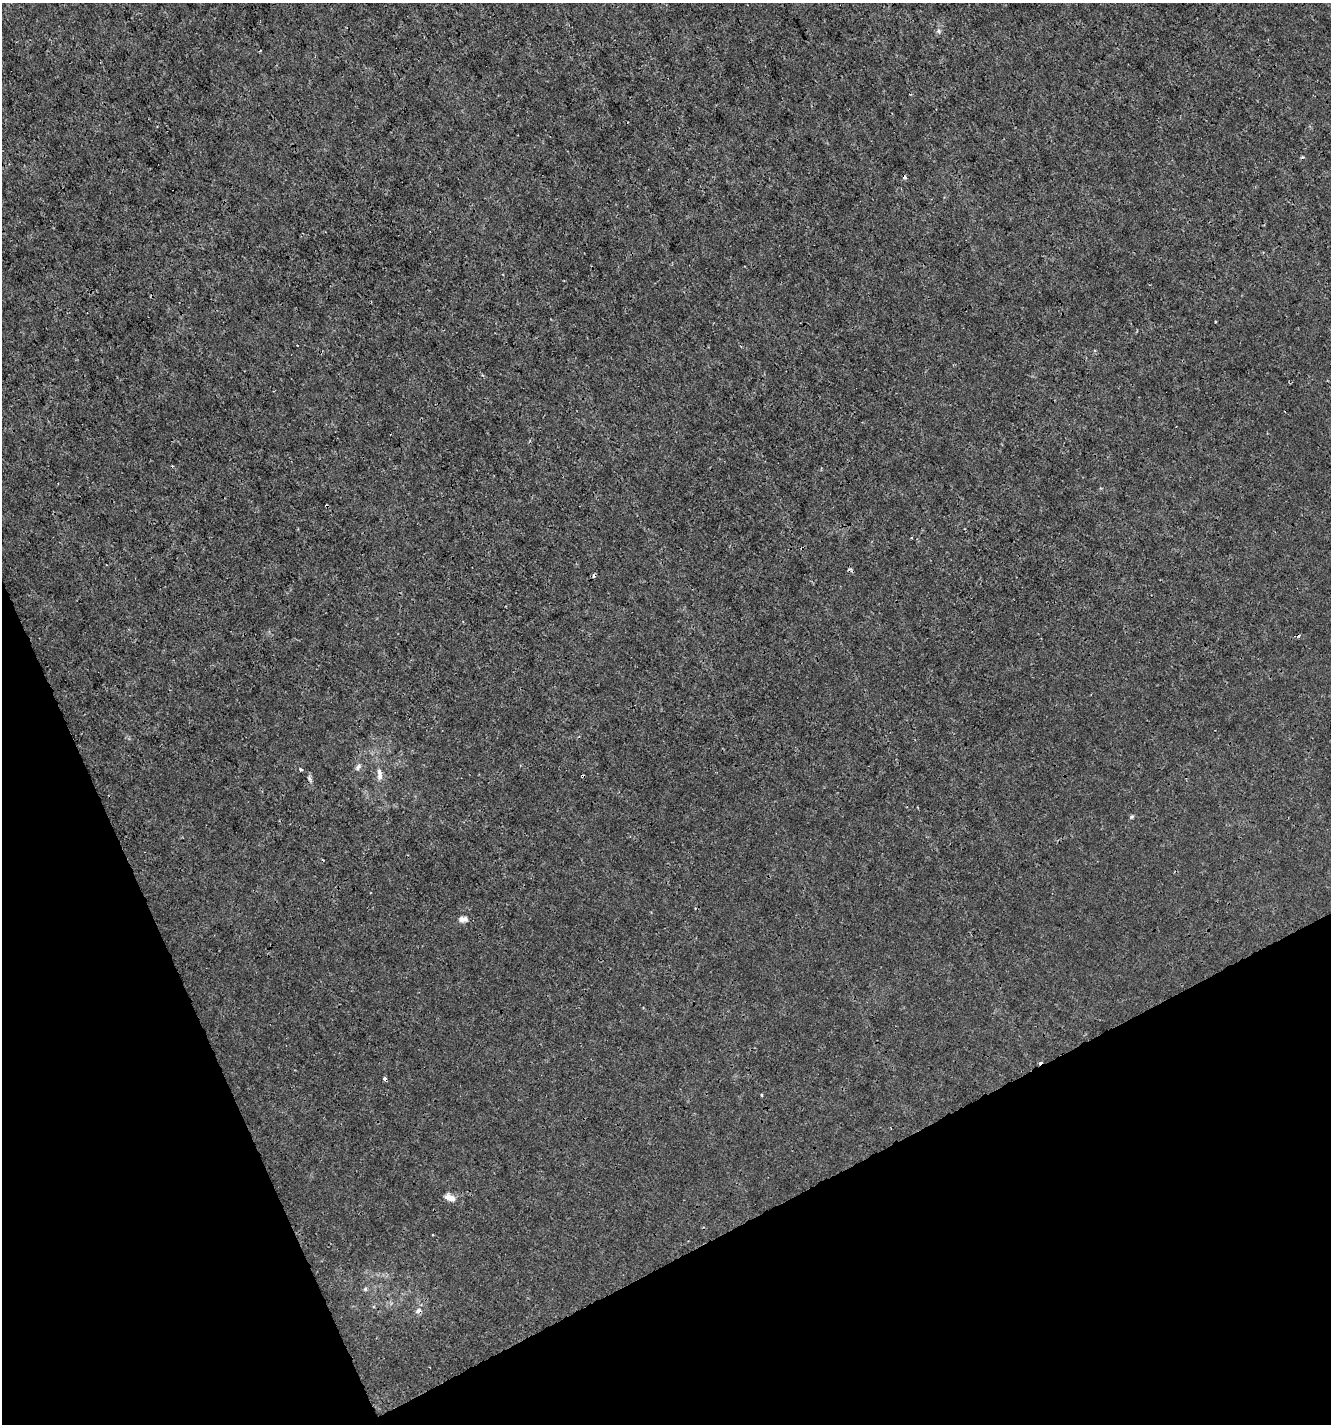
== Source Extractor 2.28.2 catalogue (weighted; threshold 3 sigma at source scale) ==
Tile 14 of 4 x 4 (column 2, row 4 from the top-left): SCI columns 1423-2751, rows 4-1425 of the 5560 x 5690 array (HDU 1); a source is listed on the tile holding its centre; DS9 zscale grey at full resolution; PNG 1333 x 1426 px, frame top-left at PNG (2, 3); no overlay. Shown black and unused: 22% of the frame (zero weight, under 3 of 4 exposures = <1% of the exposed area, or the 3 px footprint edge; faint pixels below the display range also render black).
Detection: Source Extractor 2.28.2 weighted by HDU 2 'WHT'; one run over the whole footprint, this tile lists its part. Background 1.03e-04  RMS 9.4e-04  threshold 0.00422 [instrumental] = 3 sigma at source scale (4.5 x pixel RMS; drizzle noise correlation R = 1.50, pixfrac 1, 0.0396/0.0396 arcsec/px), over >= 5 px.
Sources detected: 20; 7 cosmic-ray / hot-pixel residue — not listed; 1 inside a brighter listed object's ellipse — not listed separately; the other 12 listed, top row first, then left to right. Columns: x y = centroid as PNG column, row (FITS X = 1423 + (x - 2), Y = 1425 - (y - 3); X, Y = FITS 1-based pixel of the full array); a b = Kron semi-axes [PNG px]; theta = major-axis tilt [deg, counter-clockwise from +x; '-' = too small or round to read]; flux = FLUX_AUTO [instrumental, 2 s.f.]
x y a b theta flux
939 31 6 5 - 0.19
1215 322 2 2 - 0.093
358 767 10 6 59 0.29
301 769 5 3 - 0.11
379 774 18 7 -86 0.68
309 778 8 5 -61 0.23
1132 817 6 5 - 0.14
461 919 8 6 -32 0.43
761 1095 4 3 - 0.13
449 1197 14 7 -23 0.82
365 1289 6 5 - 0.14
418 1310 8 7 - 0.36
Overlapping masked pixels (flux is a lower limit): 1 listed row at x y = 418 1310